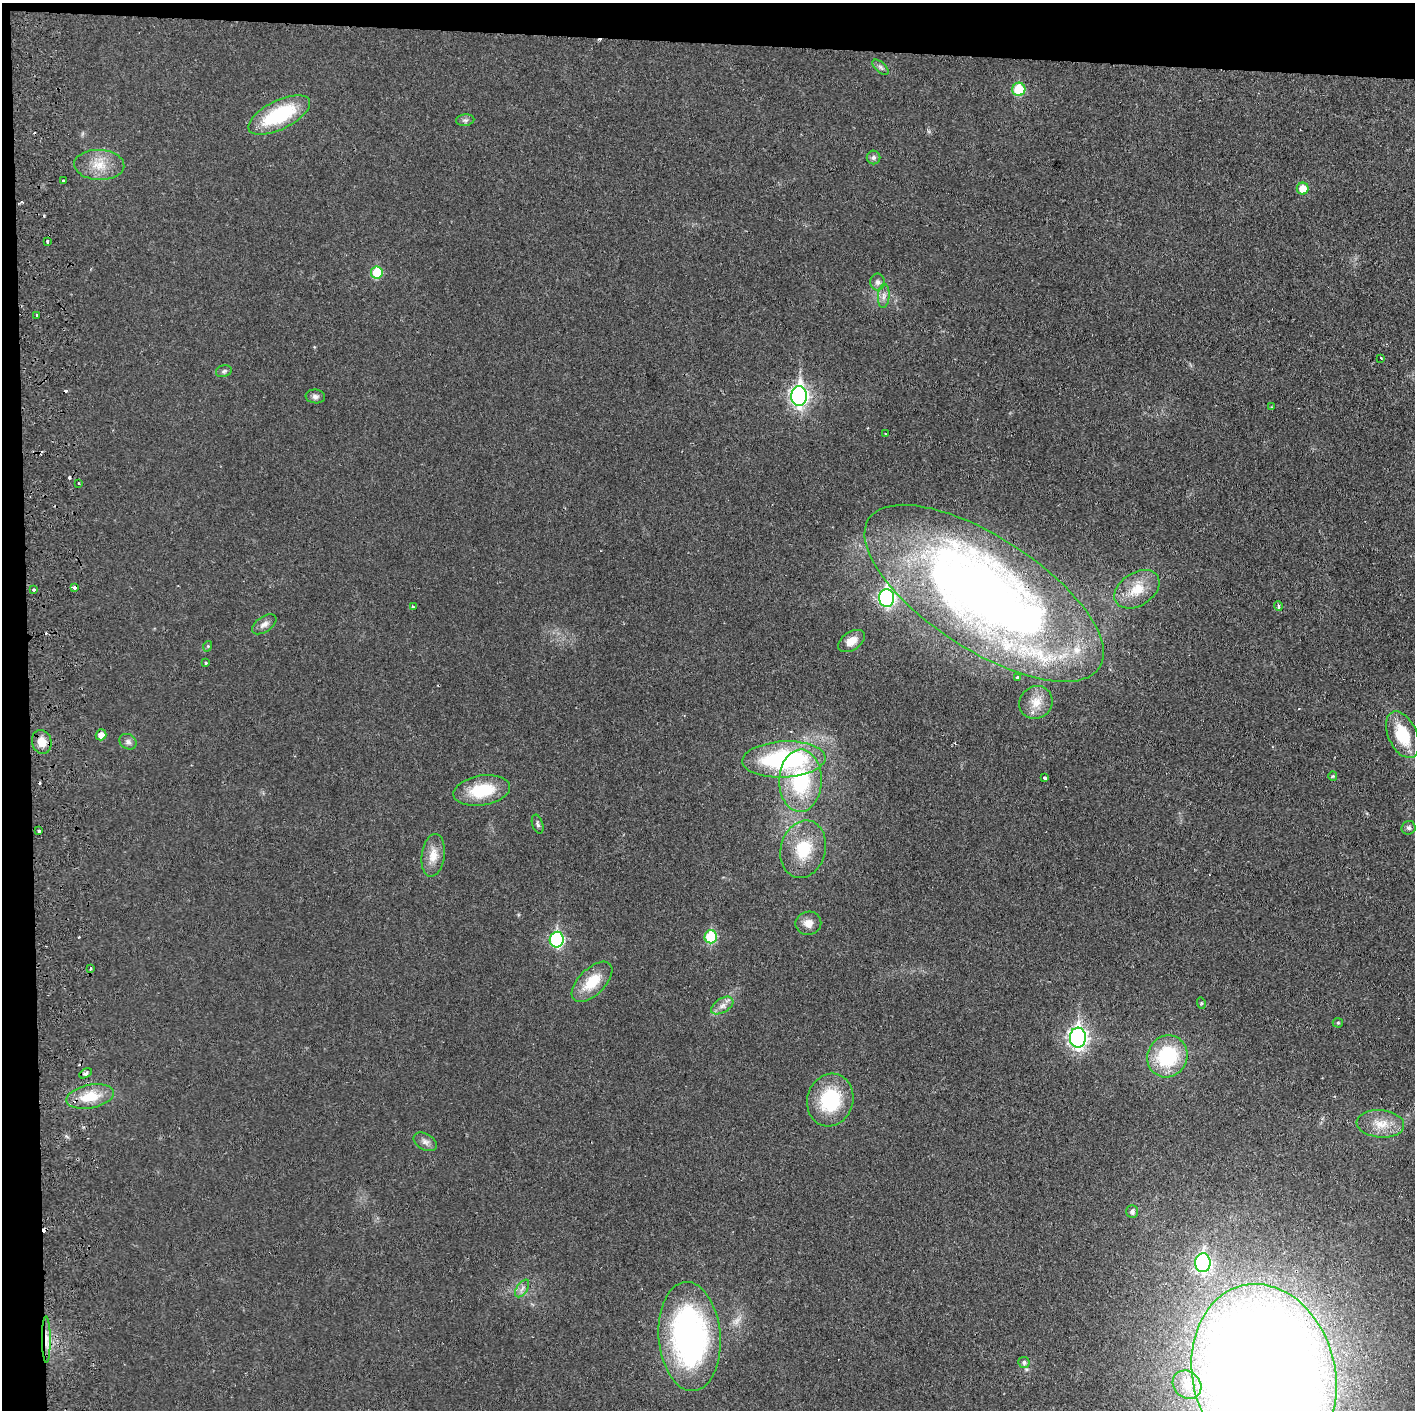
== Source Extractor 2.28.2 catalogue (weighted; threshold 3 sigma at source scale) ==
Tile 1 of 3 x 3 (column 1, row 1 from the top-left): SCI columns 62-1474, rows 2823-4230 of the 4364 x 4233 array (HDU 1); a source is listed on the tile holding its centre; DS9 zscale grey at full resolution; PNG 1417 x 1412 px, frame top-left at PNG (2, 3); each listed source drawn as its Kron ellipse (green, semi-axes under 4 px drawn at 4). Shown black and unused: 5% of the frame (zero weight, under 2 of 3 exposures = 3% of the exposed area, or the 3 px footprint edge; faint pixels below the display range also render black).
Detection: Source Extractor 2.28.2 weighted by HDU 2 'WHT'; one run over the whole footprint, this tile lists its part. Background 0.0455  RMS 0.005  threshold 0.0224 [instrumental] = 3 sigma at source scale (4.5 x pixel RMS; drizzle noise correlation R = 1.50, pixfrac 1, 0.05/0.05 arcsec/px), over >= 5 px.
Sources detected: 81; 10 cosmic-ray / hot-pixel residue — neither listed nor drawn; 1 inside a brighter listed object's ellipse — not listed separately; the other 70 listed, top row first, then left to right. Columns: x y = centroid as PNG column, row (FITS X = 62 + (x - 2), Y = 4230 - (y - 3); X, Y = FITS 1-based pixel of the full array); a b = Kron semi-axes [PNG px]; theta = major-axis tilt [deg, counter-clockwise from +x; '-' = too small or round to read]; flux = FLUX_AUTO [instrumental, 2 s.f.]
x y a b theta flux
880 67 10 5 -43 1.3
1019 89 6 6 - 18
279 115 33 14 26 36
465 120 9 6 7 1.3
873 157 7 7 - 1.3
99 165 25 15 -3 10
63 181 3 3 - 0.85
1303 189 6 6 - 7.9
47 241 3 2 - 0.93
377 272 6 5 - 18
878 282 8 7 - 1.8
884 296 12 5 86 2.3
36 315 3 2 - 0.61
1381 358 3 2 - 0.68
224 371 8 6 17 1.1
315 396 10 7 -7 1.7
799 396 10 8 -89 190
1271 407 4 2 - 0.45
885 434 3 2 - 0.66
78 483 3 2 - 0.48
74 587 3 3 - 35
1137 589 24 16 33 12
34 590 3 3 - 1.5
984 593 137 56 -33 440
887 598 9 7 -89 97
1278 606 5 3 - 1.4
413 607 3 3 - 0.6
264 624 14 7 34 2.6
851 641 15 9 35 5.8
208 646 5 3 - 0.5
205 663 3 3 - 0.75
1018 678 3 3 - 1
1036 702 17 15 39 6.8
101 735 5 5 - 4.2
1403 735 25 14 -65 20
42 742 12 10 -76 6.2
128 742 9 7 -28 1.9
784 759 42 18 3 75
1333 776 4 4 - 0.52
1045 778 4 3 - 2.8
800 781 31 21 88 41
482 790 28 15 9 20
538 824 10 5 -72 1.2
1409 828 7 6 - 1.4
39 831 3 3 - 1.3
803 849 29 22 75 20
433 855 21 11 82 6.9
808 923 13 11 10 4.1
711 937 6 6 - 24
557 940 8 7 - 61
90 969 4 3 - 0.67
592 982 25 13 45 14
1201 1003 6 3 -73 0.51
722 1006 12 7 32 3.2
1338 1023 5 5 - 0.69
1078 1038 10 8 -88 210
1167 1056 21 20 - 36
85 1073 7 4 30 1.7
90 1096 24 11 11 13
830 1100 26 23 73 32
1380 1124 24 13 -5 9.5
425 1142 12 8 -31 2.5
1132 1211 6 6 - 1.5
1203 1263 9 8 - 110
522 1288 10 5 57 1.8
690 1337 55 31 -86 140
46 1339 23 4 -90 5
1024 1362 6 5 - 1.3
1264 1374 91 71 -76 1500
1187 1385 15 13 -43 7.3
Overlapping masked pixels (flux is a lower limit): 3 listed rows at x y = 74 587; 984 593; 46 1339
Isophote crosses this tile's border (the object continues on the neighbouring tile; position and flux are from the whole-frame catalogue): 1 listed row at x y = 1264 1374